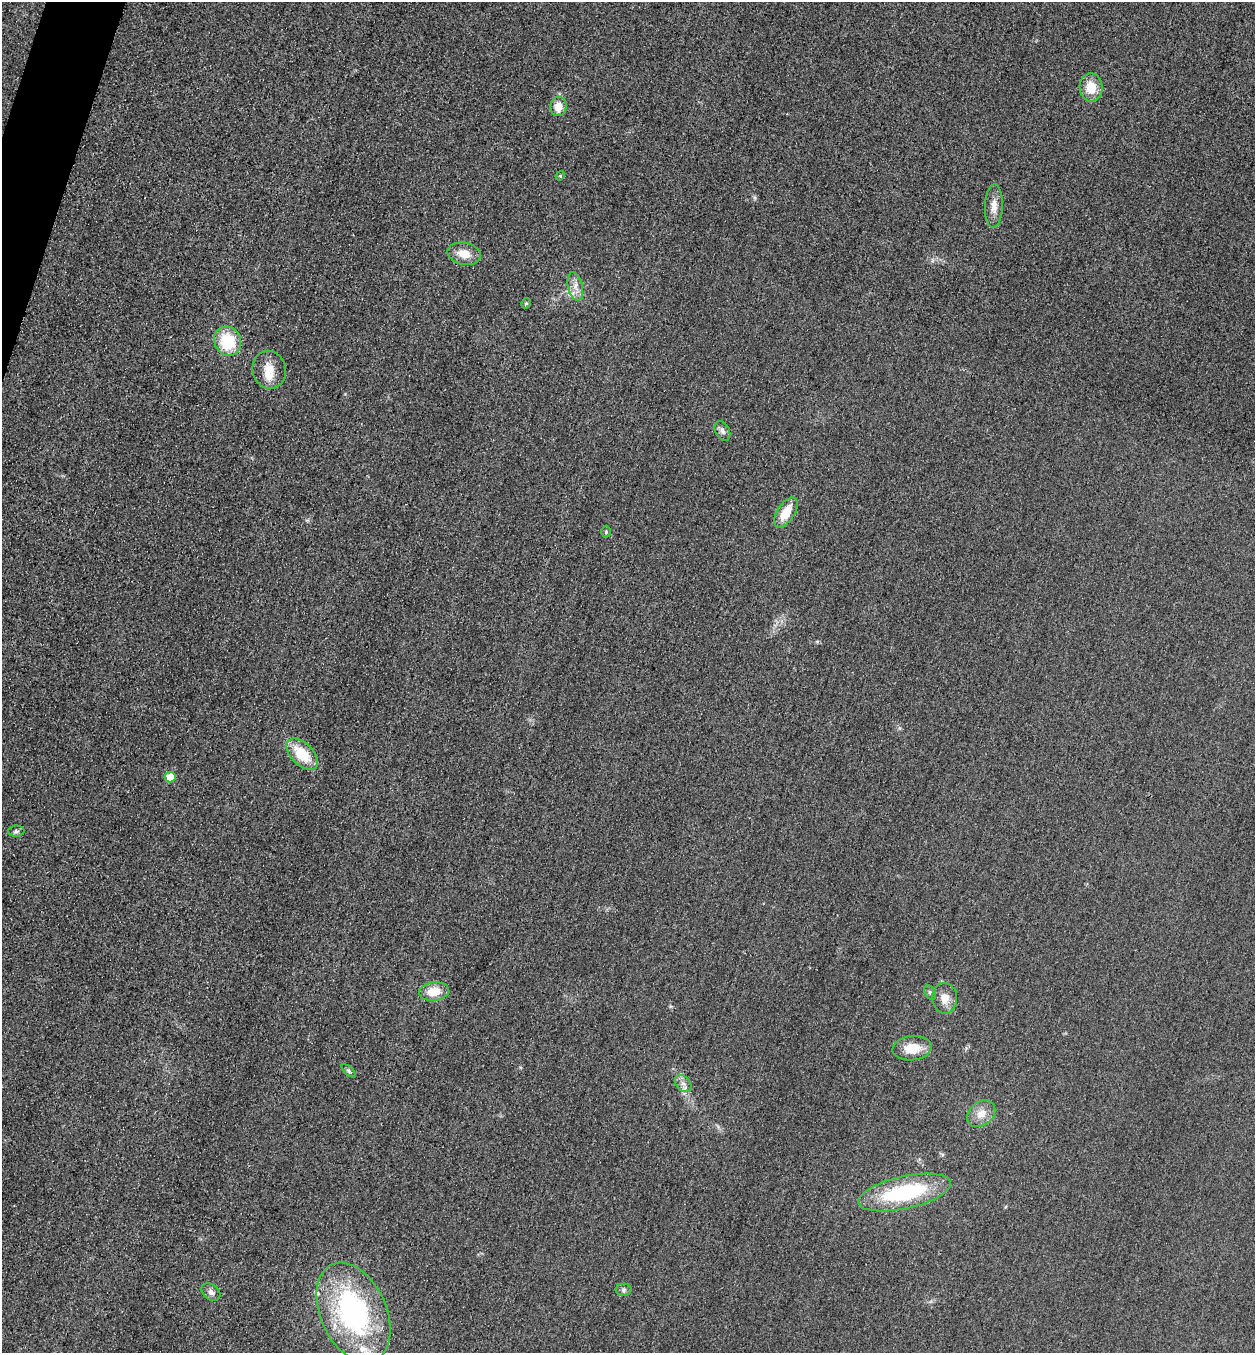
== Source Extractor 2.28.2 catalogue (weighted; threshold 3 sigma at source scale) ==
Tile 11 of 4 x 4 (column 3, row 3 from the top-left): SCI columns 2668-3920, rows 1374-2724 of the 5463 x 5449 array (HDU 1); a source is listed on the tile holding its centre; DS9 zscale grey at full resolution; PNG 1257 x 1355 px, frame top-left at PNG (2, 2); each listed source drawn as its Kron ellipse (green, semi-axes under 4 px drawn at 4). Shown black and unused: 1% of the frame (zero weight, under 3 of 4 exposures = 3% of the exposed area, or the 3 px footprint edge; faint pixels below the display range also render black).
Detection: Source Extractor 2.28.2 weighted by HDU 2 'WHT'; one run over the whole footprint, this tile lists its part. Background 0.0773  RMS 0.017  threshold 0.0764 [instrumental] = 3 sigma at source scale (4.5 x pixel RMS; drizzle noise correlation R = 1.50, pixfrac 1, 0.05/0.05 arcsec/px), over >= 5 px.
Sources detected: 30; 4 inside a brighter listed object's ellipse — not listed separately; the other 26 listed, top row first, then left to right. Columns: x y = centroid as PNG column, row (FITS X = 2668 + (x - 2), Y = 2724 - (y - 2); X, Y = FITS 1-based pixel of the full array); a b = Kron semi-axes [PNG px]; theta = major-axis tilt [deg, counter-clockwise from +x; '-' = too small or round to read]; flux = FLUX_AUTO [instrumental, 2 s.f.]
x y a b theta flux
1091 87 14 11 -88 32
558 106 10 8 88 19
560 176 5 4 - 1.8
994 206 22 9 88 16
464 254 17 11 -12 24
575 286 14 7 -77 12
526 303 5 4 - 2.5
228 341 15 13 -65 71
269 370 19 17 -75 27
722 431 10 7 -63 6.5
786 512 17 8 57 31
606 532 6 4 90 2.2
302 754 19 11 -44 53
170 777 5 5 - 36
16 831 8 5 1 4.2
434 992 15 9 6 31
930 992 8 5 -62 3.6
945 998 15 12 -88 19
912 1048 20 12 5 31
349 1071 9 4 -42 2.9
683 1084 10 7 -48 8.3
981 1114 15 11 42 19
904 1193 47 16 12 160
624 1290 8 6 2 3.9
211 1292 10 7 -39 7.7
353 1312 52 33 -66 330